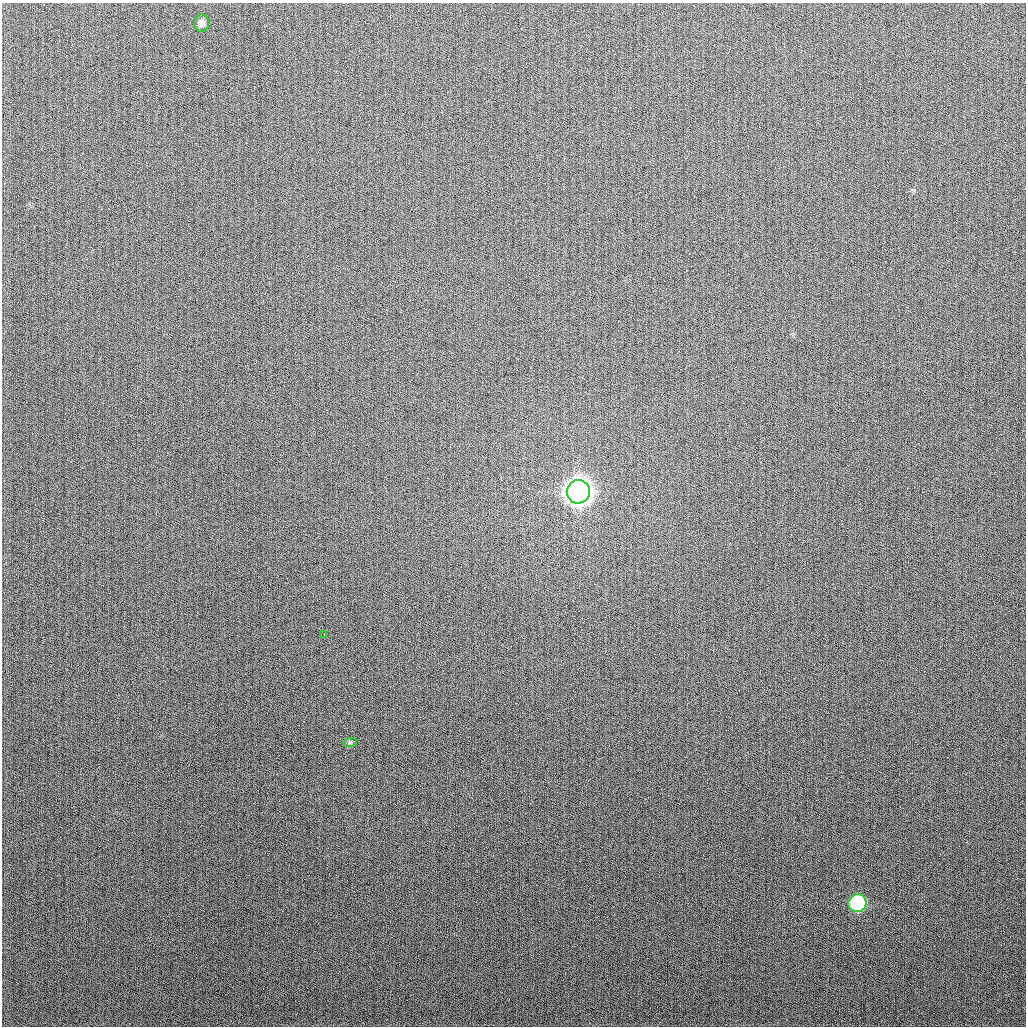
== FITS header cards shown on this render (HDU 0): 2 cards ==
NAXIS1  =                 1024
NAXIS2  =                 1024

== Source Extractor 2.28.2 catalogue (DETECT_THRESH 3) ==
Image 1024 x 1024 px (HDU 0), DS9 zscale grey, 1 PNG px = 1 image px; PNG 1028 x 1028 px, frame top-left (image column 1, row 1024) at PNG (2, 3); each listed source drawn as its Kron ellipse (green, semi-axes under 4 px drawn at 4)
Background 266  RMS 10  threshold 31.3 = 3 sigma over >= 5 px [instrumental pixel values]
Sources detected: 5; all 5 listed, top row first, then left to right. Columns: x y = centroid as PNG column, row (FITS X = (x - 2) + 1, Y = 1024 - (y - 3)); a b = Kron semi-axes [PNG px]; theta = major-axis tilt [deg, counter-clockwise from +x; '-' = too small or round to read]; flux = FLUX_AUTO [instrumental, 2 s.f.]
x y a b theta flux
202 23 9 7 -89 3100
578 492 12 11 - 920000
324 634 2 2 - 4000
350 742 7 4 1 1300
857 903 9 9 - 60000